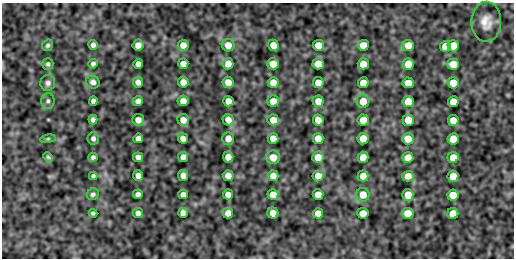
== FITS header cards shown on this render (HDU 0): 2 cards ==
NAXIS1  =                  512
NAXIS2  =                  256

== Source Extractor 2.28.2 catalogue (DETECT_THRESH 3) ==
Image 512 x 256 px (HDU 0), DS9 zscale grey, 1 PNG px = 1 image px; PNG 516 x 260 px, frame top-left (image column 1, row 256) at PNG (2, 3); each listed source drawn as its Kron ellipse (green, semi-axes under 4 px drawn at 4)
Background -0.00898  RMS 0.5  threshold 1.51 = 3 sigma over >= 5 px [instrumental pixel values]
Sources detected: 98; all 98 listed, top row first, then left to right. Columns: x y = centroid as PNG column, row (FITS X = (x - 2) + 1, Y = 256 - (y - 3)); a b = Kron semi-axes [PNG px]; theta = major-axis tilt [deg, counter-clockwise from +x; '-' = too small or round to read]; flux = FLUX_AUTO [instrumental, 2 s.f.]
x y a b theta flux
486 22 20 15 89 470
48 45 6 5 - 80
93 45 5 4 - 130
138 45 5 5 - 240
183 45 5 5 - 280
228 45 6 6 - 380
273 45 5 5 - 410
318 45 5 5 - 470
363 45 5 5 - 540
408 45 6 5 - 610
445 46 5 5 - 550
453 46 6 5 - 700
48 64 6 5 - 83
93 64 5 4 - 100
138 64 5 4 - 170
183 64 5 5 - 250
228 64 5 5 - 350
273 64 6 5 - 440
318 64 6 5 - 500
363 64 5 5 - 530
408 64 6 5 - 640
453 64 6 5 - 700
93 82 7 6 - 150
138 82 5 5 - 190
183 82 5 5 - 270
228 82 6 5 - 360
273 82 5 5 - 400
48 83 8 7 - 130
318 83 5 5 - 460
363 83 5 5 - 520
408 83 5 5 - 580
453 83 5 5 - 670
48 101 7 6 - 98
93 101 4 4 - 110
138 101 5 5 - 180
183 101 5 5 - 270
228 101 5 5 - 310
273 101 6 5 - 400
318 101 5 5 - 470
363 101 6 6 - 530
408 101 5 5 - 610
453 102 5 5 - 620
93 120 5 4 - 110
138 120 6 5 - 220
183 120 6 5 - 280
228 120 6 5 - 320
273 120 6 5 - 410
318 120 5 5 - 450
363 120 5 5 - 540
408 120 6 5 - 600
453 120 5 5 - 610
93 138 6 5 - 120
138 138 5 4 - 170
183 138 5 5 - 230
228 138 6 6 - 320
273 138 5 5 - 370
318 138 5 5 - 450
48 139 8 4 8 52
363 139 6 5 - 530
408 139 6 5 - 600
453 139 5 5 - 660
48 157 5 3 - 64
93 157 4 4 - 94
138 157 5 5 - 160
183 157 5 5 - 210
228 157 5 5 - 310
273 157 7 7 - 450
318 157 5 5 - 460
363 157 5 5 - 510
408 157 5 5 - 560
453 158 5 5 - 620
93 176 4 4 - 76
138 176 5 5 - 180
183 176 5 5 - 240
228 176 5 5 - 290
273 176 5 5 - 360
318 176 5 5 - 430
363 176 5 5 - 490
408 176 5 5 - 550
453 176 5 5 - 630
93 194 6 5 - 91
138 194 5 4 - 150
183 194 5 5 - 200
228 194 5 5 - 260
273 194 5 5 - 370
318 195 5 5 - 420
363 195 7 6 - 520
408 195 6 5 - 560
453 195 5 5 - 640
93 213 4 4 - 68
138 213 5 5 - 150
183 213 5 4 - 200
228 213 5 5 - 280
273 213 5 5 - 370
318 213 5 5 - 370
363 213 5 5 - 490
408 213 6 5 - 570
453 213 5 5 - 620